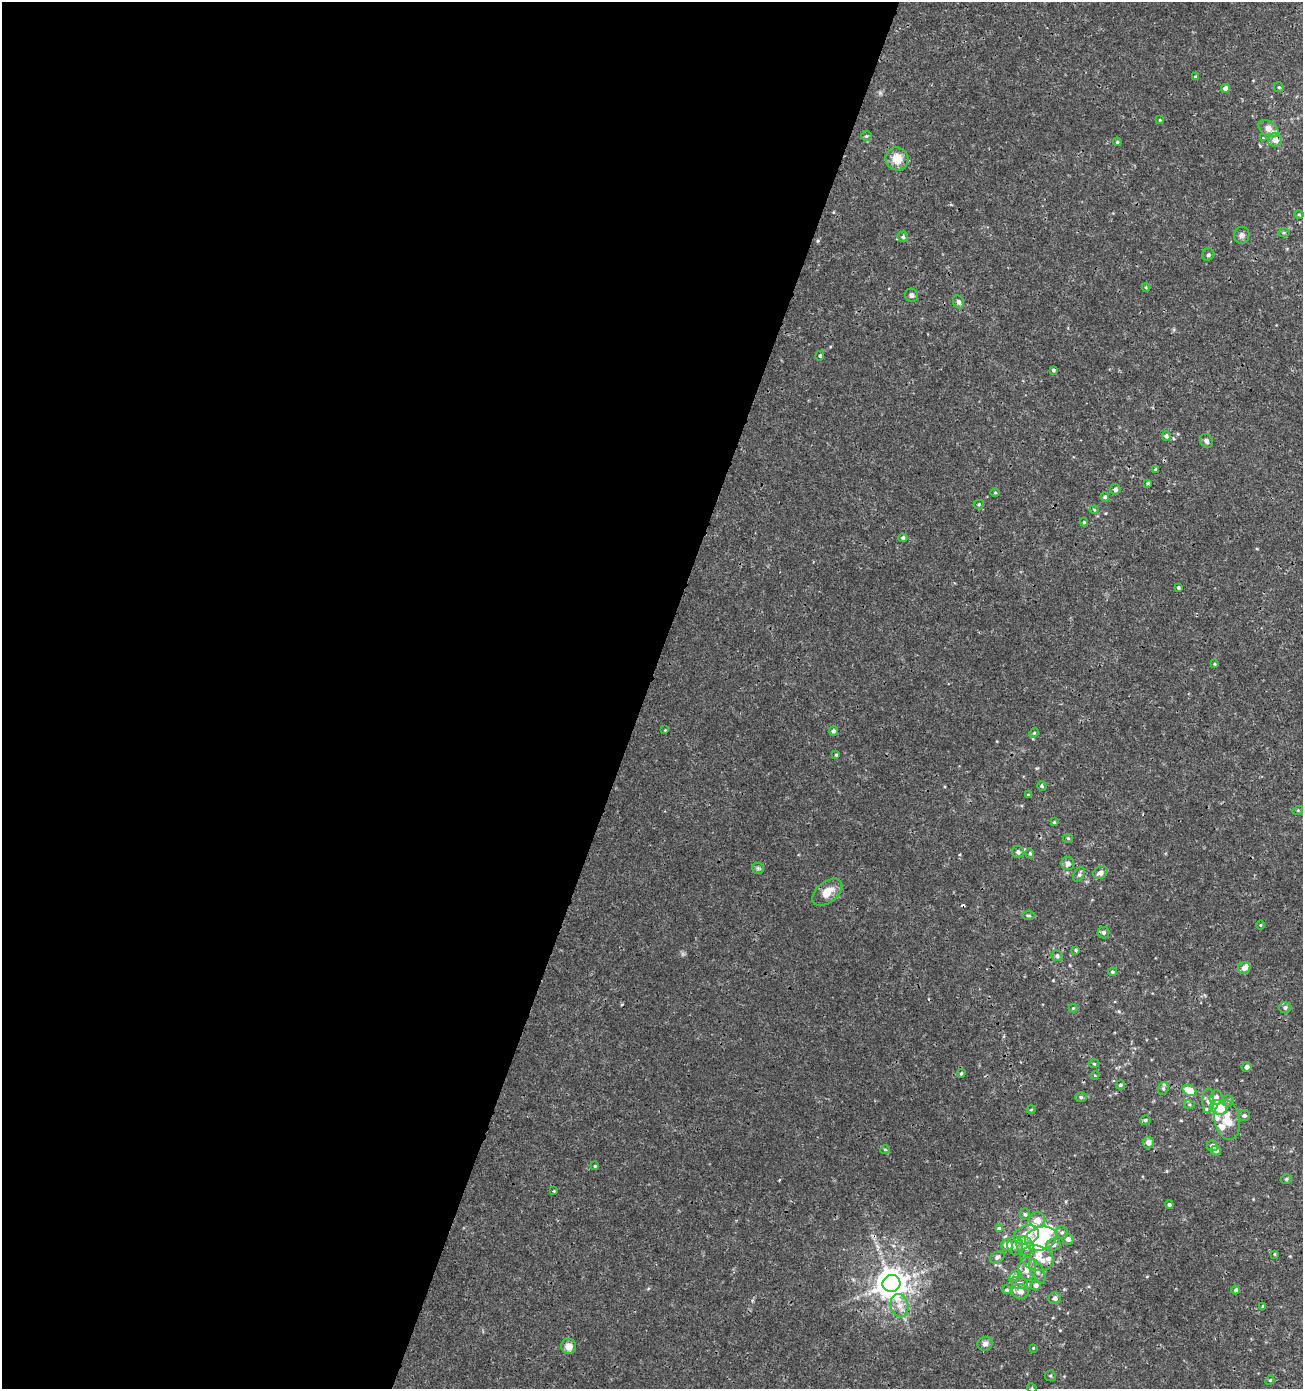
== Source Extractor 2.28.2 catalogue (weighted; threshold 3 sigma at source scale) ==
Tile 5 of 4 x 4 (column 1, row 2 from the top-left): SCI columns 277-1577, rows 2776-4162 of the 5692 x 5560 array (HDU 1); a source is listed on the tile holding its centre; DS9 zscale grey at full resolution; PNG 1305 x 1391 px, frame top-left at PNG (2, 2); each listed source drawn as its Kron ellipse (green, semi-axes under 4 px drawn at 4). Shown black and unused: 50% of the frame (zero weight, under 3 of 4 exposures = <1% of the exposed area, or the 3 px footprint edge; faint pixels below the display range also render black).
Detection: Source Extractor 2.28.2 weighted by HDU 2 'WHT'; one run over the whole footprint, this tile lists its part. Background 0.00165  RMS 9.3e-04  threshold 0.0042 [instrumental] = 3 sigma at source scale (4.5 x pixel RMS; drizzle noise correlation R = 1.50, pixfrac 1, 0.0396/0.0396 arcsec/px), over >= 5 px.
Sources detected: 127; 2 inside a brighter object's white glare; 2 cosmic-ray / hot-pixel residue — neither listed nor drawn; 8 inside a brighter listed object's ellipse — not listed separately; the other 115 listed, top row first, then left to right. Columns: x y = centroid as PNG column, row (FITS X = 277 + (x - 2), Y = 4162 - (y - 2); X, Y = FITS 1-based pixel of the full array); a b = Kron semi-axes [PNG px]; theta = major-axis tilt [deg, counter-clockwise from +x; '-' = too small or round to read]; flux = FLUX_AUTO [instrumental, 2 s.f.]
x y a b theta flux
1195 76 4 3 - 0.098
1279 87 5 4 - 0.13
1225 88 4 4 - 0.55
1160 120 4 4 - 0.085
1268 129 11 7 -31 0.86
866 136 5 4 - 0.13
1263 138 3 3 - 0.067
1275 140 7 7 - 0.68
1117 142 4 4 - 0.11
897 159 12 11 - 1.5
1299 214 5 3 - 0.092
1284 233 6 4 1 0.11
1242 235 8 8 - 0.3
903 237 5 5 - 0.16
1208 255 6 5 - 0.2
1146 287 4 4 - 0.1
912 295 7 6 - 0.27
959 302 7 5 -65 0.29
820 356 5 4 - 0.13
1053 370 4 3 - 0.14
1166 436 5 4 - 0.22
1206 441 7 6 - 0.26
1156 469 4 4 - 0.14
1148 483 3 2 - 0.096
1115 489 5 5 - 0.27
995 492 5 3 - 0.086
1105 497 4 4 - 0.16
979 504 5 4 - 0.13
1094 510 4 4 - 0.096
1084 522 4 3 - 0.094
903 538 4 4 - 0.2
1178 587 3 3 - 0.16
1214 664 4 3 - 0.086
665 730 3 3 - 0.065
833 731 4 4 - 0.22
1034 733 5 4 - 0.1
836 755 4 4 - 0.11
1042 786 5 4 - 0.15
1028 795 4 4 - 0.12
1298 810 5 3 - 0.084
1054 822 4 4 - 0.098
1068 838 5 4 - 0.11
1018 852 6 6 - 0.26
1030 853 5 4 - 0.13
1068 864 6 6 - 0.39
758 868 6 5 - 0.17
1100 873 7 6 - 0.48
1079 875 7 5 62 0.19
827 892 17 10 38 1.3
1029 915 7 3 -1 0.13
1260 925 5 3 - 0.074
1103 933 6 6 - 0.23
1076 950 3 2 - 0.098
1057 956 5 5 - 0.23
1244 968 6 5 - 0.53
1112 972 4 4 - 0.14
1073 1008 4 4 - 0.083
1285 1008 6 5 - 0.29
1094 1064 5 3 - 0.095
1247 1067 5 5 - 0.39
961 1073 5 4 - 0.13
1095 1075 5 3 - 0.078
1120 1085 5 4 - 0.16
1163 1088 6 5 - 0.22
1190 1091 7 5 -23 1.9
1081 1097 6 5 - 0.18
1216 1098 7 6 - 0.51
1208 1101 12 6 -89 0.41
1228 1101 6 5 - 0.18
1189 1104 5 4 - 0.12
1219 1108 9 7 -29 2.3
1031 1110 4 3 - 0.071
1244 1115 6 5 - 0.22
1145 1120 5 4 - 0.15
1227 1120 20 12 -79 1.7
1148 1143 6 5 - 0.53
1212 1146 6 5 - 0.42
885 1149 5 3 - 0.095
1216 1150 5 5 - 0.33
595 1166 4 4 - 0.086
1286 1179 6 4 16 0.14
554 1191 3 3 - 0.084
1169 1205 4 4 - 0.15
1025 1214 6 5 - 0.17
1037 1220 8 8 - 0.76
999 1228 4 3 - 0.34
1062 1232 7 5 -73 0.21
1026 1235 13 9 20 1.3
1041 1238 16 11 15 3.9
1068 1239 6 5 - 0.35
1007 1245 6 5 - 1
1053 1245 7 6 - 0.36
1015 1246 9 8 - 0.51
1025 1246 10 8 -56 1.5
1274 1254 3 3 - 0.093
997 1257 8 5 29 0.27
1037 1258 17 12 -15 1.3
1027 1269 12 9 83 0.96
1037 1271 13 6 -63 0.45
1015 1276 7 4 44 0.17
891 1283 9 8 - 170
1020 1283 8 6 -13 0.32
1036 1285 5 5 - 0.32
1007 1290 5 4 - 0.15
1236 1290 4 4 - 0.19
1020 1291 8 7 - 0.66
1055 1298 6 6 - 0.34
900 1305 12 9 -77 0.81
1263 1306 4 3 - 0.19
985 1344 7 7 - 0.38
569 1346 7 7 - 0.75
1033 1348 3 3 - 0.078
1050 1376 5 5 - 0.14
1270 1380 5 4 - 0.096
1032 1388 5 4 - 0.094
Overlapping masked pixels (flux is a lower limit): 1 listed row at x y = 1275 140
Isophote crosses this tile's border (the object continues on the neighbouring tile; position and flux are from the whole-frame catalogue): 1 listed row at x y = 1032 1388